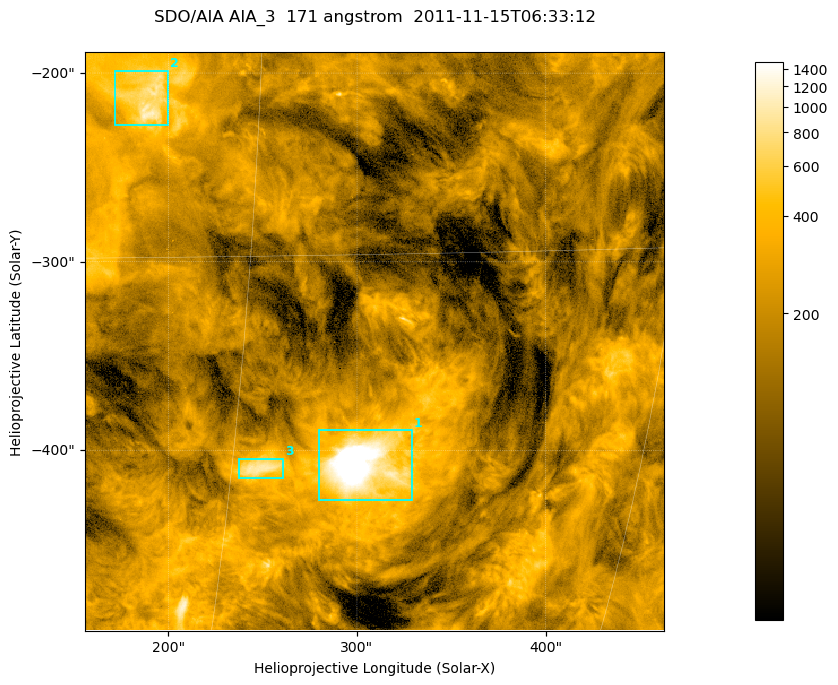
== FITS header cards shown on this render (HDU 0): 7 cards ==
TELESCOP= 'SDO/AIA '
INSTRUME= 'AIA_3   '
WAVELNTH=                  171
WAVEUNIT= 'angstrom'
DATE-OBS= '2011-11-15T06:33:12.34'
CTYPE1  = 'HPLN-TAN'
CTYPE2  = 'HPLT-TAN'

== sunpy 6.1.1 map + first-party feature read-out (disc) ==
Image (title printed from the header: SDO/AIA AIA_3  171 angstrom  2011-11-15T06:33:12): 512 x 512 px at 0.599 arcsec/px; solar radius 970 arcsec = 1618 px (partial field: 3.2% of the solar disc is inside the frame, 100% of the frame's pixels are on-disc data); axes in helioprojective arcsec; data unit not stated in the header (colour bar unlabelled)
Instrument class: DISC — disc imager (sunpy class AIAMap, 171 A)
Bright regions (active regions / flare kernels): reference = the on-disc median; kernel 5 px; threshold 5 sigma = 401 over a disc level ~177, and >= 1.15x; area >= 262 px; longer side >= 6 px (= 3.6 arcsec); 3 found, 3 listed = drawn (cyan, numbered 1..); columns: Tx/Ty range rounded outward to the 2 arcsec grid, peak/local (2 s.f.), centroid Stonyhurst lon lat
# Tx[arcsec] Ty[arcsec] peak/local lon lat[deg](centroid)
1 280..330 -428..-388 14 +20 -22
2 170..200 -228..-198 5.9 +11 -10
3 236..262 -416..-404 5.5 +16 -22